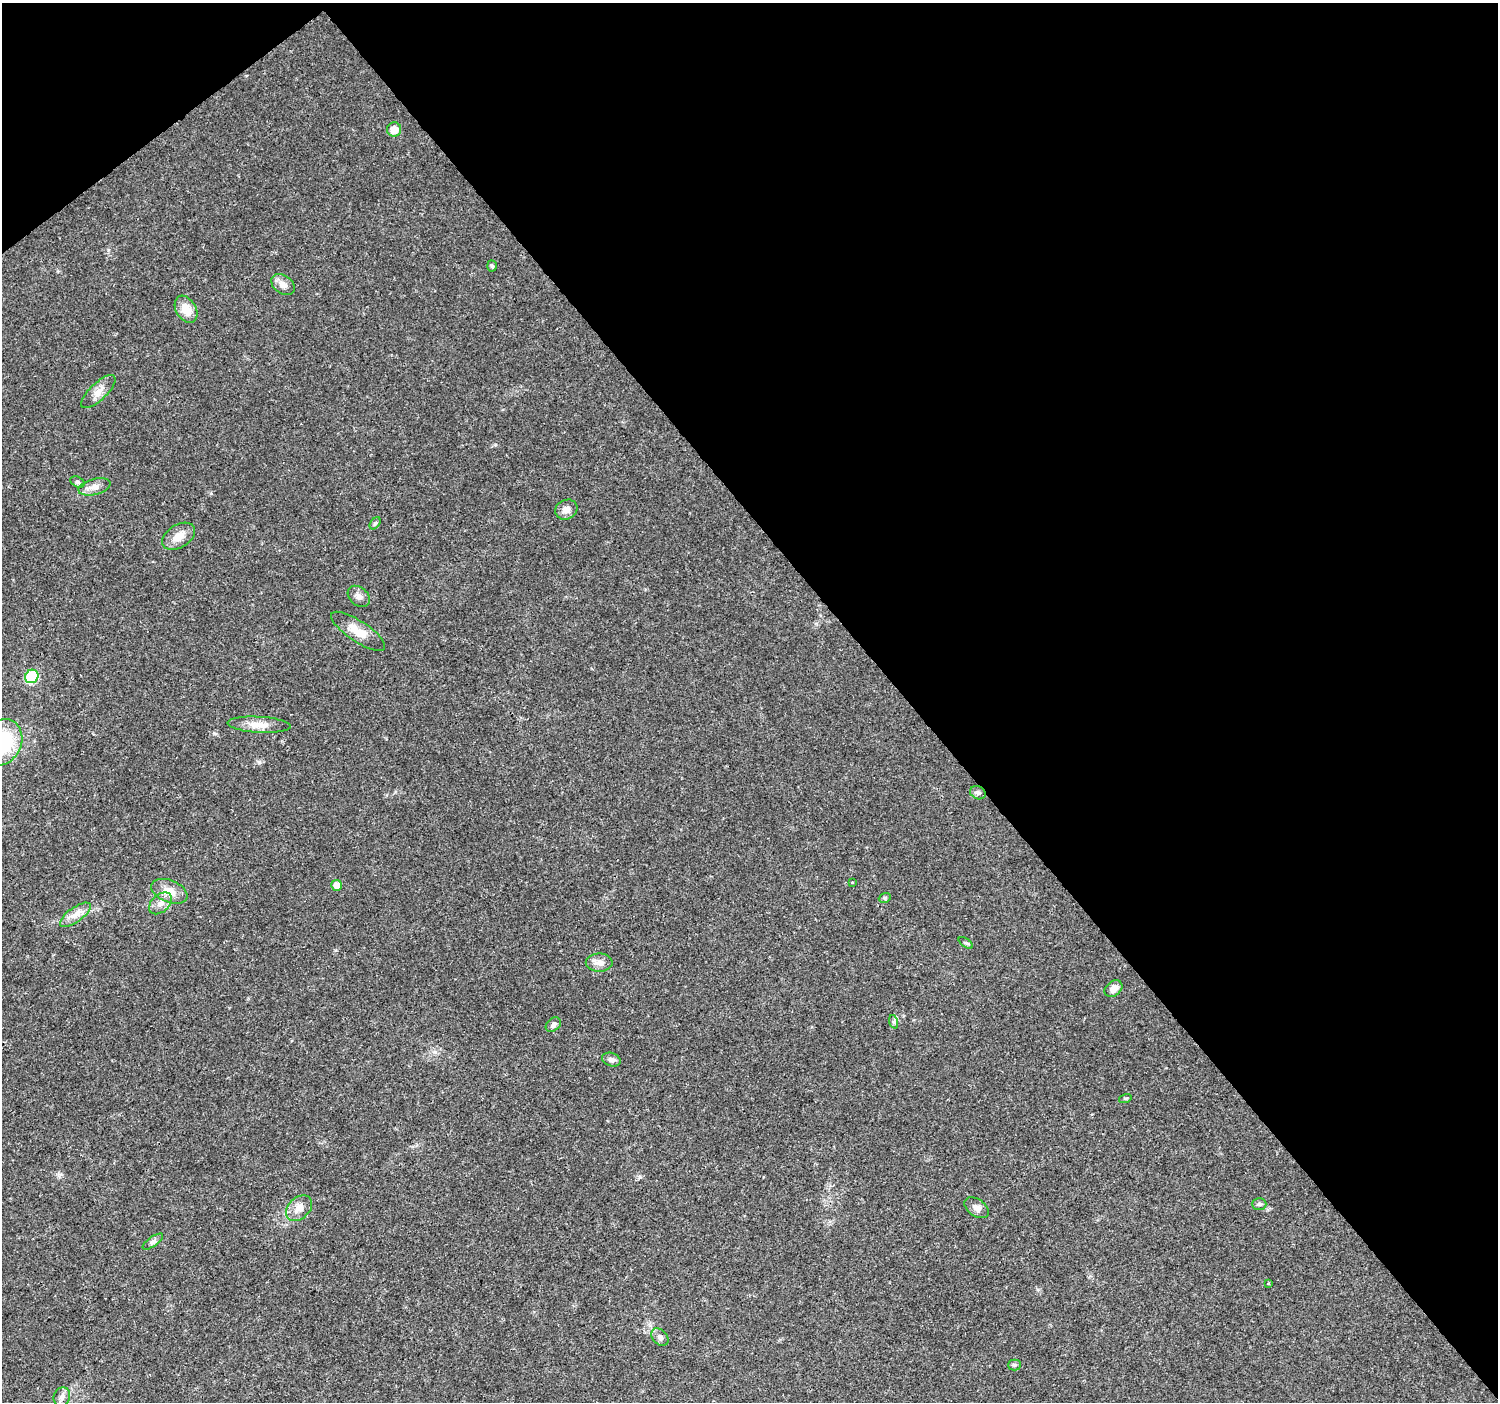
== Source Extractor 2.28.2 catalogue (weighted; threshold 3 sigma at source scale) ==
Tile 3 of 4 x 4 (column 3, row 1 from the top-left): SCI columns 3001-4496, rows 4403-5802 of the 5995 x 5943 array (HDU 1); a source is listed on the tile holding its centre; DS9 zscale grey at full resolution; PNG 1500 x 1404 px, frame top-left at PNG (2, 3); each listed source drawn as its Kron ellipse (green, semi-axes under 4 px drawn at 4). Shown black and unused: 41% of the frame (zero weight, under 3 of 4 exposures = <1% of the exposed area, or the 3 px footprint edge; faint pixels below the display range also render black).
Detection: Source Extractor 2.28.2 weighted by HDU 2 'WHT'; one run over the whole footprint, this tile lists its part. Background 0.0244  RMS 0.0022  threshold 0.00978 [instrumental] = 3 sigma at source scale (4.5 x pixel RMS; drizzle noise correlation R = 1.50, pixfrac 1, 0.0396/0.0396 arcsec/px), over >= 5 px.
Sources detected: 37; all 37 listed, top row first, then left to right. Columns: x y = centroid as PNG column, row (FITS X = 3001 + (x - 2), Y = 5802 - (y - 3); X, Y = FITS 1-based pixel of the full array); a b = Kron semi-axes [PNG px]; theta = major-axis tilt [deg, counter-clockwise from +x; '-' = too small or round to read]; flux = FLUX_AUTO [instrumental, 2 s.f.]
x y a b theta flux
394 129 7 7 - 2.5
492 266 5 4 - 0.32
283 284 13 9 -34 1.6
186 309 14 9 -58 3.2
98 392 22 8 43 2
78 482 7 5 -27 0.44
94 487 16 8 15 1.5
566 510 11 9 28 1.4
375 523 7 4 52 0.41
178 536 18 11 32 2.5
359 596 12 9 -42 1.1
358 631 31 10 -34 3.4
32 676 7 6 - 14
259 725 31 8 -3 2.7
2 742 24 19 61 18
978 793 8 6 -26 0.62
852 882 3 2 - 0.19
337 885 5 5 - 1.8
169 891 19 11 -22 2.9
885 898 6 5 - 0.33
160 903 13 8 41 1.6
75 915 18 7 35 1.9
966 943 8 4 -35 0.39
599 963 13 9 -1 1.4
1113 989 9 7 38 1.6
894 1022 7 4 -72 0.38
553 1025 8 6 40 0.68
611 1060 9 6 -19 0.77
1125 1098 6 4 17 0.33
1259 1204 7 6 - 0.47
299 1208 15 10 43 2.1
976 1208 13 8 -35 1.2
153 1242 12 4 35 0.69
1268 1283 3 3 - 0.21
660 1337 10 7 -46 0.88
1014 1365 6 5 - 0.36
62 1397 10 8 65 0.99
Isophote crosses this tile's border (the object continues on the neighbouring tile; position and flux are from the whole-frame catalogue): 1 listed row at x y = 2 742
Unlisted compact peaks at least as high as the median listed source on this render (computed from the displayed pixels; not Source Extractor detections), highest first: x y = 214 733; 259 762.